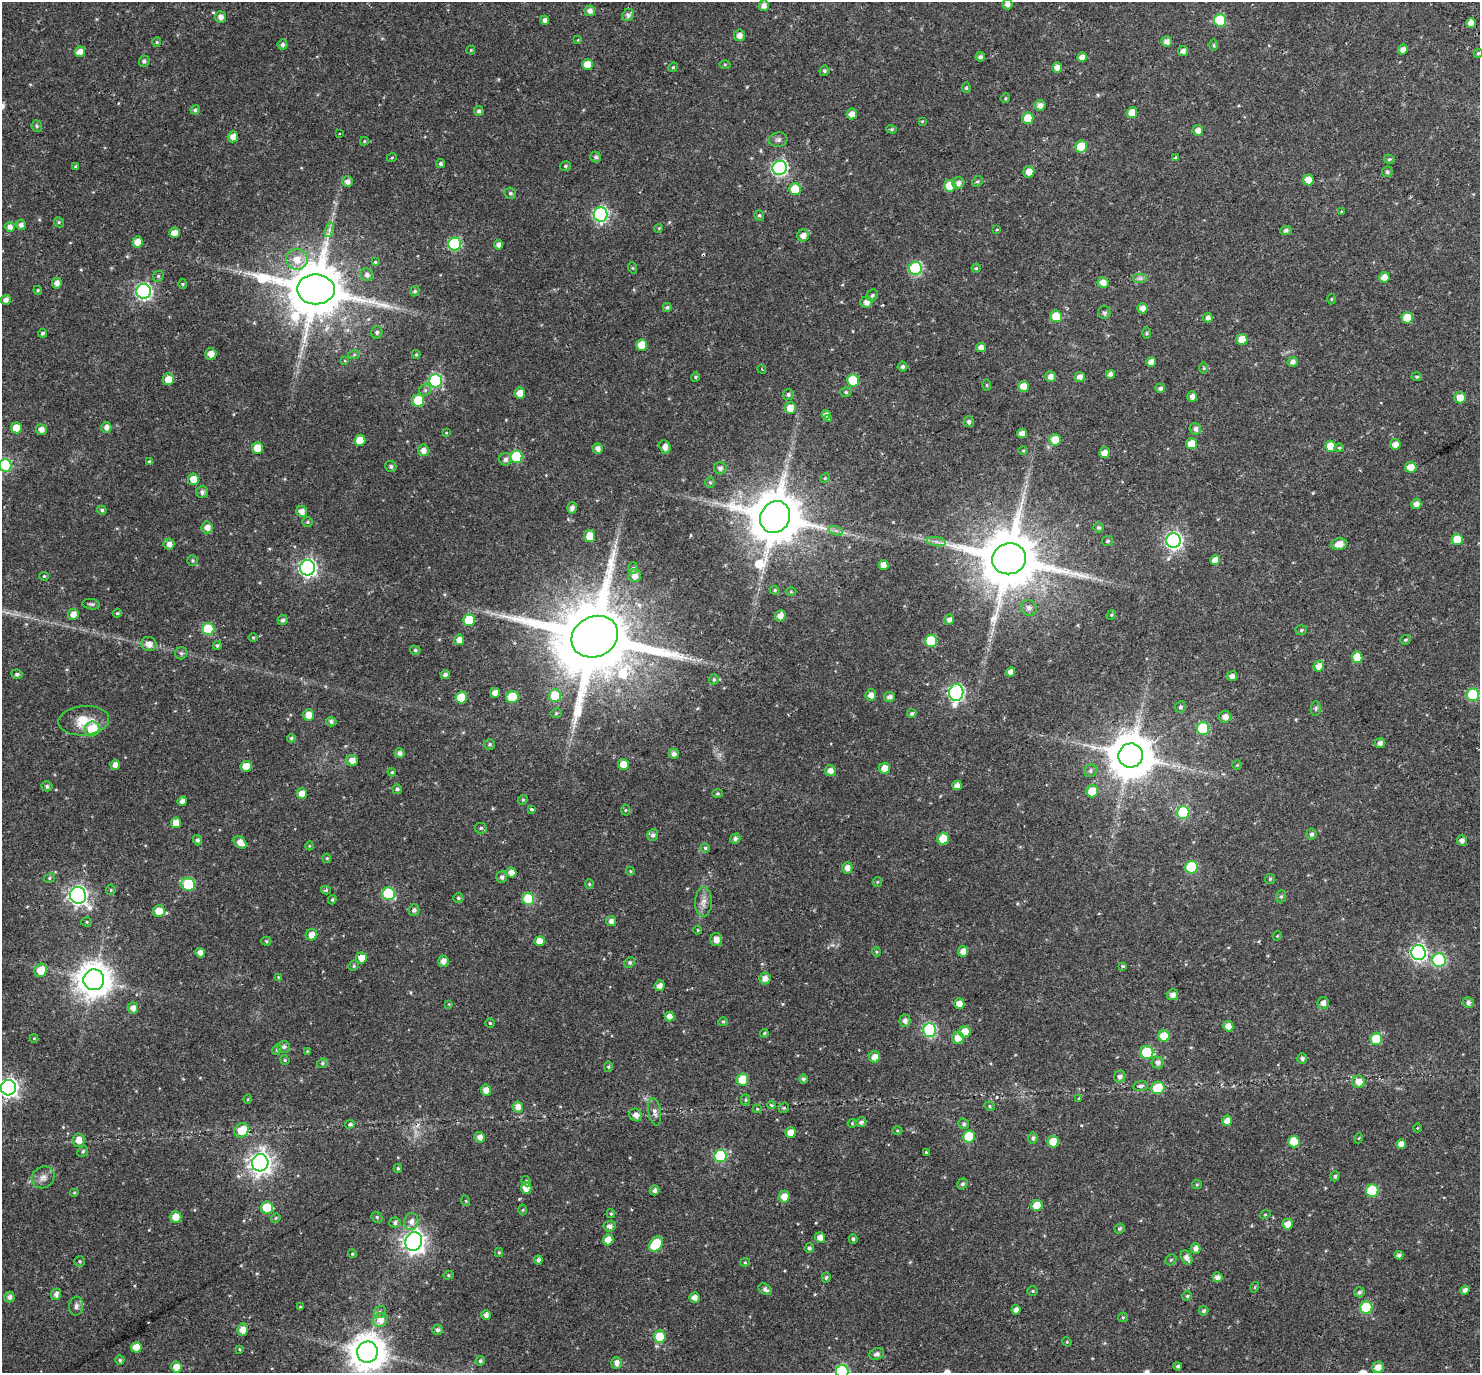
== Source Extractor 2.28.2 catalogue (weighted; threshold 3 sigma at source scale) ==
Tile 10 of 4 x 4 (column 2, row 3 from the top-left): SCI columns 1546-3023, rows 1589-2959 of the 6051 x 5978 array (HDU 1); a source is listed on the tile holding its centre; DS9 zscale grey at full resolution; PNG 1482 x 1375 px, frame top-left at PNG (2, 2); each listed source drawn as its Kron ellipse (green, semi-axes under 4 px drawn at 4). Shown black and unused: <1% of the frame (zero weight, under 2 of 3 exposures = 5% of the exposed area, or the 3 px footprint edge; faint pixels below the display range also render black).
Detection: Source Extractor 2.28.2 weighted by HDU 2 'WHT'; one run over the whole footprint, this tile lists its part. Background 0.0628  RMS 0.0047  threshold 0.0209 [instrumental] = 3 sigma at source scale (4.5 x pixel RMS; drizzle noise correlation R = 1.50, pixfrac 1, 0.0396/0.0396 arcsec/px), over >= 5 px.
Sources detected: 466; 2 cosmic-ray / hot-pixel residue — neither listed nor drawn; the other 464 listed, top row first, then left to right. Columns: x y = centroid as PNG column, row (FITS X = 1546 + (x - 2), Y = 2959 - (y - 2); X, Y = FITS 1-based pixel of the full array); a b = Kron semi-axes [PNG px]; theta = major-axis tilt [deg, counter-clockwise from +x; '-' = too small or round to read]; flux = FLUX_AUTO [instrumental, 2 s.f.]
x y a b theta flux
1007 4 5 5 - 2.2
764 6 5 5 - 2.3
590 11 5 5 - 2.2
628 15 6 5 - 1.6
220 17 6 5 - 2.3
545 20 4 4 - 1.5
1220 20 6 6 - 23
1471 23 5 5 - 4.5
739 35 6 5 - 2.6
578 40 4 4 - 0.36
1167 41 5 5 - 2.4
157 42 5 4 - 0.5
282 45 5 5 - 1.2
1214 45 6 4 -90 0.55
1403 49 5 4 - 2.4
471 50 4 4 - 0.41
1183 51 5 5 - 1.8
80 52 5 5 - 3.2
1478 53 5 4 - 0.71
980 57 5 4 - 1.2
1082 57 5 4 - 2.8
144 61 5 5 - 1
587 64 5 5 - 5.8
725 64 5 4 - 0.51
673 67 5 4 - 0.49
1057 68 5 5 - 2.4
824 71 5 4 - 0.79
966 88 5 4 - 0.65
1005 98 5 4 - 0.56
1040 105 5 5 - 2.2
195 110 5 4 - 0.94
479 111 5 5 - 0.89
1132 113 5 5 - 5.2
852 114 5 5 - 2.7
1028 118 5 5 - 8
922 121 4 3 - 0.41
37 126 6 5 - 0.65
892 129 5 4 - 0.56
1198 130 5 5 - 2.4
340 133 3 3 - 0.53
233 137 5 5 - 3
778 140 9 7 8 1.4
364 141 4 4 - 0.35
1081 147 6 6 - 12
392 157 5 3 - 0.37
596 157 5 5 - 1
1175 157 4 3 - 0.82
1389 159 5 4 - 0.59
440 164 4 4 - 0.98
76 166 4 4 - 0.6
565 166 6 4 16 0.73
780 168 7 7 - 96
1029 172 5 5 - 4.2
1387 172 5 5 - 0.86
1308 180 5 5 - 4.3
977 181 6 5 - 0.71
347 182 5 5 - 2.1
958 183 6 6 - 1.8
950 186 6 6 - 8.1
795 189 6 5 - 9.9
510 193 6 5 - 0.93
1341 211 3 3 - 1.3
601 214 7 7 - 86
759 215 5 5 - 0.74
59 222 5 4 - 0.62
21 225 5 5 - 1.8
10 227 5 5 - 2.3
659 228 4 3 - 0.37
997 229 4 2 - 0.28
329 230 7 4 72 1.3
1286 230 5 5 - 1.2
174 233 5 5 - 3.2
803 236 6 6 - 2.5
137 242 5 5 - 3.5
455 244 6 6 - 39
499 245 4 4 - 2
297 259 11 10 - 5.7
375 262 3 3 - 1.2
633 268 6 3 -70 0.42
916 268 6 6 - 46
976 268 4 4 - 0.55
367 275 7 6 - 1.5
158 276 6 5 - 0.63
1384 277 5 5 - 3.3
1140 278 7 5 0 1.1
1103 282 6 5 - 3.2
57 283 5 5 - 2.4
183 284 5 3 - 0.42
316 289 19 15 -1 3100
38 290 4 4 - 0.51
144 291 7 7 - 95
415 291 5 4 - 0.78
872 295 6 5 - 0.8
1331 299 5 3 - 0.39
6 300 5 5 - 2.1
866 302 6 6 - 2.6
667 307 4 4 - 0.75
1143 308 5 5 - 2.5
1104 313 6 6 - 0.92
1056 316 6 5 - 11
1208 318 4 4 - 1.7
1407 318 6 5 - 9.9
377 332 6 5 - 0.84
43 333 4 4 - 0.76
1147 333 6 4 90 0.56
1242 339 5 5 - 6.4
642 345 5 5 - 7
981 348 5 4 - 2.7
211 354 5 5 - 3.4
416 354 4 4 - 0.51
354 355 6 4 19 0.64
344 361 3 2 - 0.46
1151 362 5 5 - 2.9
1293 362 5 5 - 2
902 366 5 5 - 1.1
1204 368 6 4 90 0.55
762 369 4 2 - 0.3
1110 374 4 4 - 1.6
1050 376 5 5 - 2.3
695 377 5 4 - 0.51
1080 377 5 5 - 2.5
1417 377 5 4 - 0.57
168 379 6 5 - 5.2
853 380 6 6 - 18
435 381 7 6 - 43
987 385 6 4 -90 0.43
1024 386 5 5 - 4.7
1160 388 5 4 - 1.2
425 390 6 5 - 0.95
846 392 5 5 - 0.67
520 393 5 5 - 4.2
788 395 5 5 - 0.96
1192 396 5 5 - 1.9
1460 398 6 6 - 4
418 401 6 6 - 17
790 408 6 5 - 5.7
826 415 4 4 - 2.1
829 419 3 3 - 1.2
969 422 5 5 - 1.1
106 427 5 5 - 2
16 428 5 5 - 6.7
41 429 5 5 - 2.3
1195 429 6 5 - 1.5
446 433 3 3 - 0.78
1022 433 5 4 - 2.7
360 440 5 5 - 7.1
1055 440 6 5 - 5.9
1192 444 5 5 - 5.9
1395 444 5 5 - 2.6
1330 446 5 5 - 7.6
665 447 7 5 -70 2.5
257 448 6 5 - 6
598 448 5 5 - 2.1
1339 448 4 4 - 0.58
423 450 6 5 - 2.3
1023 450 5 3 - 0.4
1104 453 5 5 - 3.1
516 457 6 6 - 22
505 459 6 6 - 1.6
149 462 4 4 - 0.8
5 465 6 6 - 36
391 466 5 5 - 0.99
1411 467 6 5 - 4
720 468 6 6 - 1.6
825 478 5 4 - 0.47
193 479 6 5 - 5.1
710 482 5 5 - 0.59
202 492 6 6 - 1.4
1416 504 5 5 - 2.4
572 508 6 5 - 1.8
102 510 5 4 - 0.84
302 511 6 5 - 2.5
775 517 16 14 58 2600
308 522 5 4 - 0.58
207 527 6 6 - 2.4
1098 527 5 5 - 0.7
836 531 7 4 -18 1.1
590 536 6 5 - 5.7
1457 539 6 5 - 7.2
1174 540 7 7 - 130
1107 541 5 5 - 0.83
936 542 9 4 -9 1.4
169 544 5 5 - 2
1339 544 8 5 12 4
1009 559 17 15 18 3700
1215 560 5 5 - 3.3
193 561 5 5 - 0.68
884 565 5 4 - 3
308 568 7 7 - 130
633 568 6 5 - 0.82
44 576 4 4 - 0.43
635 576 6 6 - 2.7
775 590 5 4 - 0.54
791 592 5 3 - 0.43
91 604 9 5 -9 0.86
1029 608 8 7 - 2
117 613 4 4 - 0.55
73 614 5 5 - 3.3
1111 615 5 4 - 0.43
780 616 5 5 - 2.6
949 619 5 5 - 1.6
283 620 5 5 - 1.1
469 620 6 5 - 13
208 629 6 6 - 24
1301 630 6 5 - 0.69
595 637 24 20 27 6600
253 638 4 4 - 0.45
459 640 5 5 - 3.2
1406 640 5 5 - 0.67
931 641 6 6 - 16
149 644 8 7 - 3.3
217 645 4 4 - 0.82
415 650 5 4 - 0.71
181 653 6 6 - 0.83
1357 657 6 5 - 6.1
1319 666 5 5 - 3
1011 672 5 4 - 2.5
17 674 5 5 - 1.1
445 675 4 4 - 1.5
1232 676 5 5 - 1.8
714 679 5 4 - 0.83
495 693 5 5 - 3
956 693 8 7 - 99
871 695 6 5 - 2.4
1473 695 6 6 - 31
555 696 6 6 - 13
461 697 6 5 - 9.1
512 697 6 6 - 13
890 697 5 5 - 1.7
1180 707 6 5 - 0.87
1316 708 7 5 84 0.83
556 713 5 5 - 0.53
912 714 5 4 - 0.88
308 715 6 5 - 3.6
1225 717 6 5 - 2.7
84 721 25 14 5 9.3
331 721 5 5 - 1
1203 728 6 6 - 27
92 729 7 7 - 10
291 738 4 4 - 0.7
1380 743 5 5 - 1.8
490 744 5 5 - 0.76
399 753 5 5 - 1.8
674 754 5 5 - 1.7
1131 756 12 12 - 1700
352 761 6 5 - 3.2
115 765 5 4 - 2.4
623 765 5 5 - 5.4
1237 765 4 4 - 0.4
246 766 5 5 - 6.3
885 768 5 5 - 4.3
830 771 5 5 - 2.4
1090 771 7 6 - 1.1
392 772 4 4 - 0.48
957 785 5 4 - 2.8
47 786 5 5 - 1
397 789 5 5 - 0.96
1092 791 6 6 - 7.9
718 793 5 4 - 0.56
302 794 5 5 - 4
523 800 5 4 - 0.56
182 801 5 4 - 2
531 809 3 3 - 3.6
625 810 5 3 - 0.44
1183 812 6 6 - 29
176 823 5 5 - 4.3
481 828 6 5 - 0.75
1312 834 5 5 - 1.1
653 835 6 5 - 1.1
735 839 5 5 - 1.2
943 839 6 5 - 11
198 840 5 4 - 1.1
1462 840 5 5 - 1.8
240 842 7 5 -41 3.6
309 846 4 3 - 0.35
705 848 4 4 - 0.61
327 858 5 4 - 0.52
1191 867 6 6 - 31
847 868 6 5 - 2.1
630 871 4 4 - 0.4
511 873 5 5 - 2.7
502 877 6 5 - 1.3
49 878 6 4 29 0.72
1270 879 5 5 - 0.63
877 882 5 4 - 0.47
188 884 7 6 - 22
589 884 4 4 - 0.48
111 890 5 5 - 0.54
326 890 5 4 - 0.66
388 894 6 6 - 33
78 895 8 8 - 190
1281 896 6 5 - 0.7
458 898 5 5 - 0.71
528 899 6 6 - 19
332 900 5 3 - 0.63
703 902 15 8 88 3
414 910 5 5 - 1.3
159 911 6 6 - 5.9
611 921 5 5 - 1.8
87 922 5 4 - 0.55
698 930 4 4 - 0.42
311 935 6 5 - 3.2
1277 936 5 3 - 0.38
716 940 6 6 - 3.1
266 941 5 4 - 0.58
540 941 5 5 - 4
963 951 5 5 - 2.9
876 952 4 4 - 0.5
1418 952 7 7 - 110
200 953 5 4 - 2.3
361 958 5 5 - 3.7
1439 960 6 6 - 51
443 961 6 5 - 2.6
630 962 5 5 - 0.85
354 966 5 4 - 0.64
1123 966 4 3 - 0.67
41 970 7 6 - 7
278 977 4 4 - 0.34
765 978 6 5 - 2.3
94 980 10 10 - 790
660 986 5 5 - 2.5
1173 995 5 5 - 2.3
1323 1003 6 5 - 2.2
1468 1003 5 5 - 1.6
449 1004 3 3 - 0.32
959 1004 5 5 - 4
133 1008 5 5 - 2.7
669 1016 5 5 - 2.6
905 1021 6 5 - 1.9
723 1022 5 4 - 0.53
490 1023 4 4 - 0.58
1228 1026 5 5 - 3.1
930 1030 7 6 - 45
965 1032 6 6 - 5
764 1033 4 3 - 0.55
1164 1036 5 5 - 8.2
34 1038 4 4 - 0.36
958 1038 6 6 - 5.1
1376 1039 6 6 - 13
284 1047 6 6 - 1.2
277 1050 5 4 - 0.65
307 1051 4 4 - 0.34
1147 1053 6 6 - 23
875 1057 6 5 - 3.3
1302 1058 5 5 - 1.3
285 1060 5 4 - 0.49
1158 1062 6 6 - 1.8
322 1063 5 4 - 0.68
608 1067 5 4 - 0.6
1120 1077 6 5 - 1.6
803 1079 4 4 - 0.92
743 1080 6 5 - 12
1359 1082 6 6 - 3.6
1140 1086 7 4 7 1.2
8 1088 8 7 - 170
1158 1088 6 6 - 14
486 1090 5 5 - 3
1079 1098 3 3 - 0.42
248 1099 5 3 - 0.37
745 1100 5 4 - 0.65
771 1105 4 3 - 0.45
990 1106 5 4 - 0.56
518 1107 5 5 - 2.8
784 1108 5 4 - 0.57
757 1109 4 4 - 0.49
655 1112 14 6 -81 1.9
636 1115 6 6 - 2.4
1227 1121 5 5 - 2.8
861 1122 5 5 - 1.1
852 1123 4 4 - 0.41
350 1124 5 4 - 0.66
964 1124 5 5 - 0.9
1417 1128 4 3 - 0.31
242 1130 7 6 - 8.4
897 1131 5 3 - 0.44
790 1132 5 5 - 3.5
969 1136 6 6 - 17
480 1137 5 5 - 2.3
1033 1138 5 4 - 1
1359 1138 5 3 - 0.34
78 1140 6 6 - 3.3
1294 1141 6 5 - 9.4
1053 1142 6 5 - 8.9
1401 1144 5 4 - 2.9
83 1151 6 5 - 0.78
926 1152 3 3 - 1.2
720 1156 6 6 - 36
260 1163 8 8 - 290
398 1168 4 3 - 0.68
1335 1176 5 4 - 0.76
43 1177 12 10 33 2.6
526 1181 5 4 - 0.61
962 1184 6 5 - 0.96
1197 1184 5 4 - 0.5
526 1188 6 5 - 4.5
654 1190 5 4 - 1.5
1372 1191 6 6 - 26
74 1193 5 3 - 0.46
784 1197 6 5 - 4
466 1201 5 3 - 0.42
1037 1205 6 5 - 7.5
267 1207 6 6 - 12
523 1210 5 3 - 0.46
611 1214 4 4 - 0.53
1265 1215 5 3 - 0.41
176 1217 6 6 - 4.9
377 1217 6 5 - 0.65
276 1218 5 4 - 0.47
411 1221 8 7 - 2.5
395 1223 5 5 - 1.2
1288 1224 5 5 - 3.4
610 1226 6 5 - 1.7
1120 1228 5 4 - 0.76
820 1237 5 5 - 2.6
853 1239 5 4 - 0.89
608 1240 5 5 - 4.1
414 1242 9 8 - 280
656 1244 8 6 50 16
809 1248 5 5 - 1
1195 1248 5 5 - 2.2
499 1252 4 4 - 0.52
352 1254 4 4 - 0.48
1399 1255 4 4 - 1.2
1186 1257 8 5 -63 2.4
538 1260 4 4 - 1.4
1171 1260 6 5 - 0.6
80 1261 5 5 - 0.66
745 1262 4 4 - 0.5
448 1275 5 4 - 0.59
826 1277 5 4 - 0.82
1217 1277 5 5 - 2.2
1255 1287 5 3 - 0.37
765 1289 7 5 -34 1.3
1465 1290 5 4 - 1.7
1033 1291 5 4 - 0.56
1359 1292 5 5 - 0.92
56 1294 6 5 - 1.8
1187 1296 5 4 - 0.59
9 1297 5 5 - 1.8
695 1298 5 5 - 2
76 1306 9 7 83 1.5
300 1307 4 3 - 0.47
1366 1308 6 6 - 22
1016 1310 5 4 - 2.2
1204 1311 5 4 - 0.81
380 1312 6 5 - 0.78
486 1315 5 4 - 1.7
1123 1317 5 4 - 0.53
380 1320 7 7 - 3.5
242 1330 6 5 - 3.2
437 1330 5 5 - 1.2
660 1337 6 6 - 12
1067 1342 5 4 - 0.49
136 1347 5 5 - 4.7
239 1349 4 4 - 0.45
367 1352 10 10 - 920
877 1354 7 5 23 1.4
120 1360 4 4 - 0.71
480 1361 5 4 - 0.89
616 1363 5 5 - 2.3
1178 1366 4 4 - 0.82
176 1367 5 5 - 4.2
1378 1367 6 5 - 3.6
842 1371 6 6 - 39
Isophote crosses this tile's border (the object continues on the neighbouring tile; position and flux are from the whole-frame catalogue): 5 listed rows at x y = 1478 53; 5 465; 8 1088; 367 1352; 842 1371